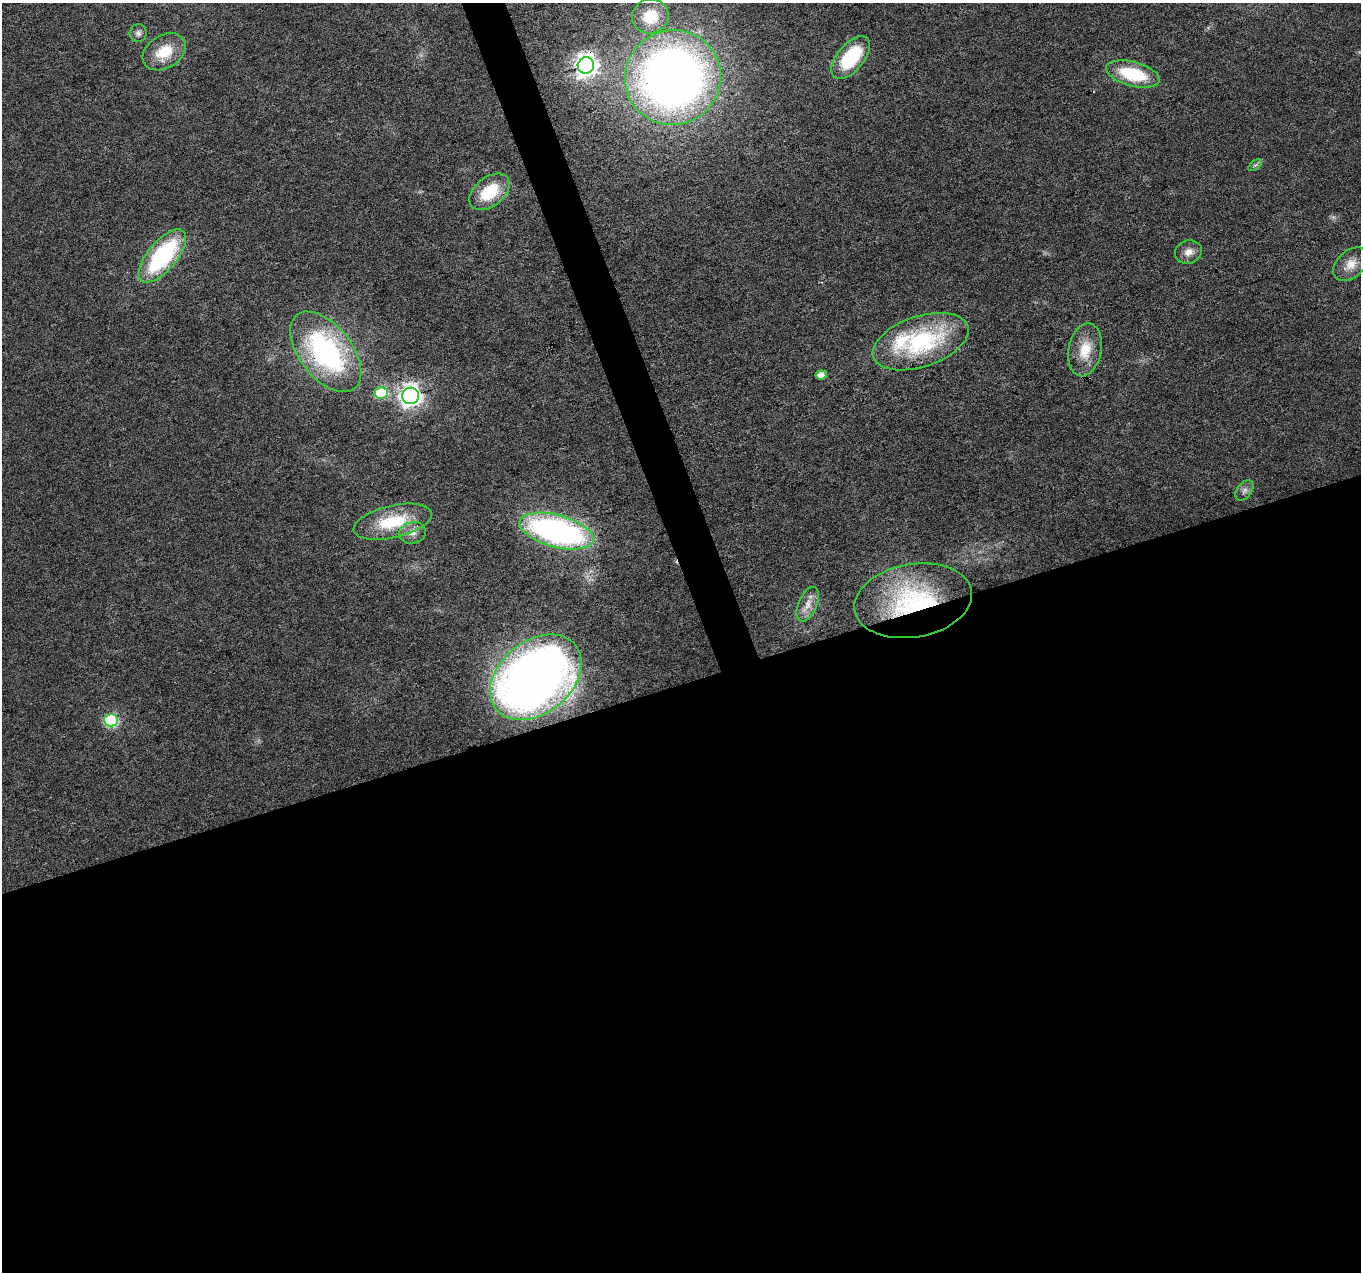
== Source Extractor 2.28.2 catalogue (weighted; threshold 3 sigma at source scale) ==
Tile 15 of 4 x 4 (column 3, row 4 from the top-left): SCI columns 2720-4078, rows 123-1392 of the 5437 x 5268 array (HDU 1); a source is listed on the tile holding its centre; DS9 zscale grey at full resolution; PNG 1363 x 1274 px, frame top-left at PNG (2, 3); each listed source drawn as its Kron ellipse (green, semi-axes under 4 px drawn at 4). Shown black and unused: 48% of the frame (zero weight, under 3 of 6 exposures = <1% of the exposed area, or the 3 px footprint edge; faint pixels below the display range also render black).
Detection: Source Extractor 2.28.2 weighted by HDU 2 'WHT'; one run over the whole footprint, this tile lists its part. Background 0.0284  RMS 0.0027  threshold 0.0112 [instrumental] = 3 sigma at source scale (4.09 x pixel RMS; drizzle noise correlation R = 1.36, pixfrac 0.8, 0.0396/0.0396 arcsec/px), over >= 5 px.
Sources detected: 27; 1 inside a brighter listed object's ellipse — not listed separately; the other 26 listed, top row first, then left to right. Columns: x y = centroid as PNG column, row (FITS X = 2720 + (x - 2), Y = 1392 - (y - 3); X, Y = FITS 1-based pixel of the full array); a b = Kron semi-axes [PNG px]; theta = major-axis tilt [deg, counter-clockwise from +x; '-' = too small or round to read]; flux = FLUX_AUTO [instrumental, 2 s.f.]
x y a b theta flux
650 16 18 17 - 7.2
138 33 9 8 - 0.97
164 52 23 16 31 7.5
851 57 25 13 50 16
586 65 8 8 - 180
1133 74 27 12 -15 13
673 77 48 47 - 210
1255 165 8 4 36 0.53
490 192 23 14 38 11
1188 252 14 11 19 2.1
162 256 32 14 50 31
1350 264 20 13 43 3.5
921 342 50 25 18 32
1085 350 27 16 79 6.7
326 352 47 26 -52 47
821 375 5 4 - 2
381 393 6 6 - 17
410 396 8 8 - 150
1244 491 11 7 52 1.1
393 522 40 16 13 13
556 531 38 16 -15 77
412 533 13 10 11 2.1
913 601 59 36 10 38
808 604 18 9 67 2.7
536 677 51 36 39 240
111 720 7 6 - 30
Overlapping masked pixels (flux is a lower limit): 2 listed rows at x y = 586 65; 913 601